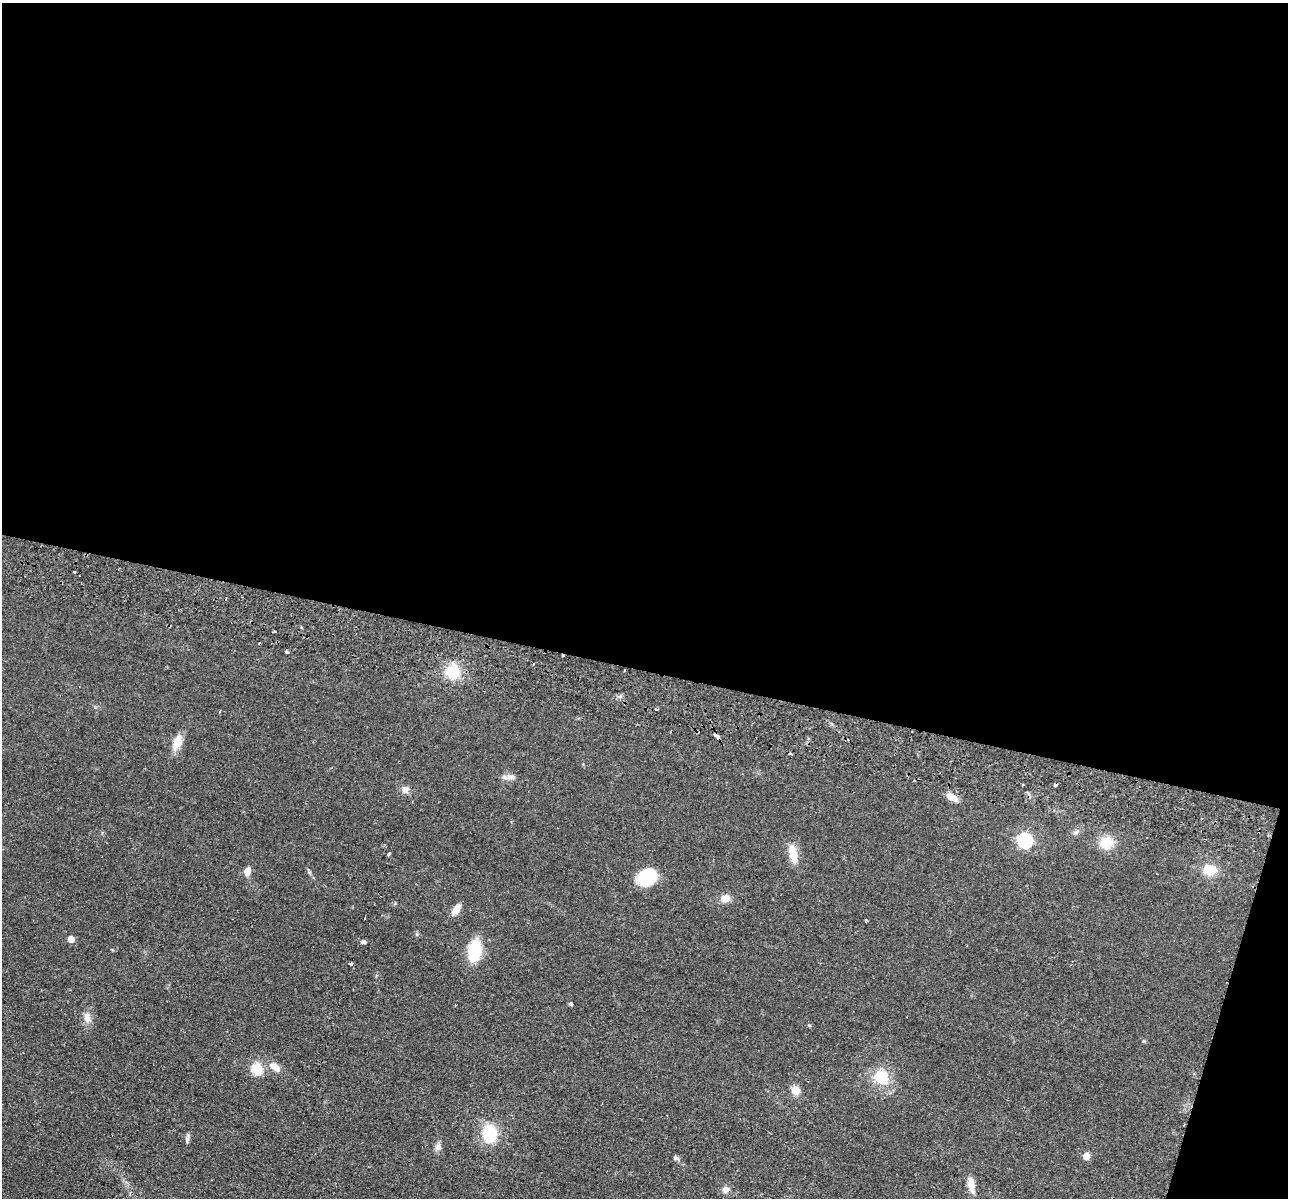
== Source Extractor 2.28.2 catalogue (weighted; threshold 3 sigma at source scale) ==
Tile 4 of 4 x 4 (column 4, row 1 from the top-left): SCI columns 3876-5161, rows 3775-4970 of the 5179 x 5279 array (HDU 1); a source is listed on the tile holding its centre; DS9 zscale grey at full resolution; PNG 1290 x 1200 px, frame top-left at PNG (2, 3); no overlay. Shown black and unused: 58% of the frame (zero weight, under 2 of 3 exposures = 3% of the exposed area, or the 3 px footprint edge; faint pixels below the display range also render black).
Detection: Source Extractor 2.28.2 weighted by HDU 2 'WHT'; one run over the whole footprint, this tile lists its part. Background 0.0944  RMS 0.01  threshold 0.0453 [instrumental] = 3 sigma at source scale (4.5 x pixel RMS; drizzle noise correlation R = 1.50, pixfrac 1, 0.05/0.05 arcsec/px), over >= 5 px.
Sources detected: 47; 7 cosmic-ray / hot-pixel residue — not listed; the other 40 listed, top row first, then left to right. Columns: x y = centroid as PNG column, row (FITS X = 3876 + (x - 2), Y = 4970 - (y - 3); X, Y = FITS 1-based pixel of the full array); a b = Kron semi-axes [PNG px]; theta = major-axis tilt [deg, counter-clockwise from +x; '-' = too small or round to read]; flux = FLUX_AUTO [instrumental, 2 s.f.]
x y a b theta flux
74 572 2 2 - 0.82
286 652 3 3 - 2.9
625 670 3 2 - 0.84
452 672 13 12 - 29
219 712 3 3 - 1.3
717 736 6 3 -43 6.8
177 742 19 10 68 11
512 777 12 7 -5 4.5
1022 785 3 3 - 2.8
405 789 10 8 -45 4.6
952 797 14 6 -31 8.8
1025 840 7 6 - 170
1106 842 12 11 - 22
389 854 4 3 - 3.5
793 854 24 9 -79 14
1209 870 17 13 2 16
247 871 10 7 72 6.4
648 878 20 15 38 45
725 898 11 9 12 7.8
456 909 13 7 60 8.7
866 920 4 3 - 1.9
71 939 5 5 - 12
363 942 6 4 -26 1.6
475 951 19 11 79 45
351 964 3 3 - 5
570 1004 4 4 - 1.8
87 1018 14 8 -82 6.3
1144 1041 4 4 - 1.1
275 1067 15 8 -35 8.5
257 1069 13 11 -55 16
881 1077 20 17 -52 27
796 1090 11 9 -60 7.5
1184 1124 3 2 - 0.69
489 1133 18 14 -86 35
187 1138 12 4 81 2.5
438 1147 10 7 66 3.8
1086 1156 5 5 - 12
676 1158 8 5 -11 2
971 1185 18 9 -88 8.3
726 1189 9 8 - 4.2
Overlapping masked pixels (flux is a lower limit): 2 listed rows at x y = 717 736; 1184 1124